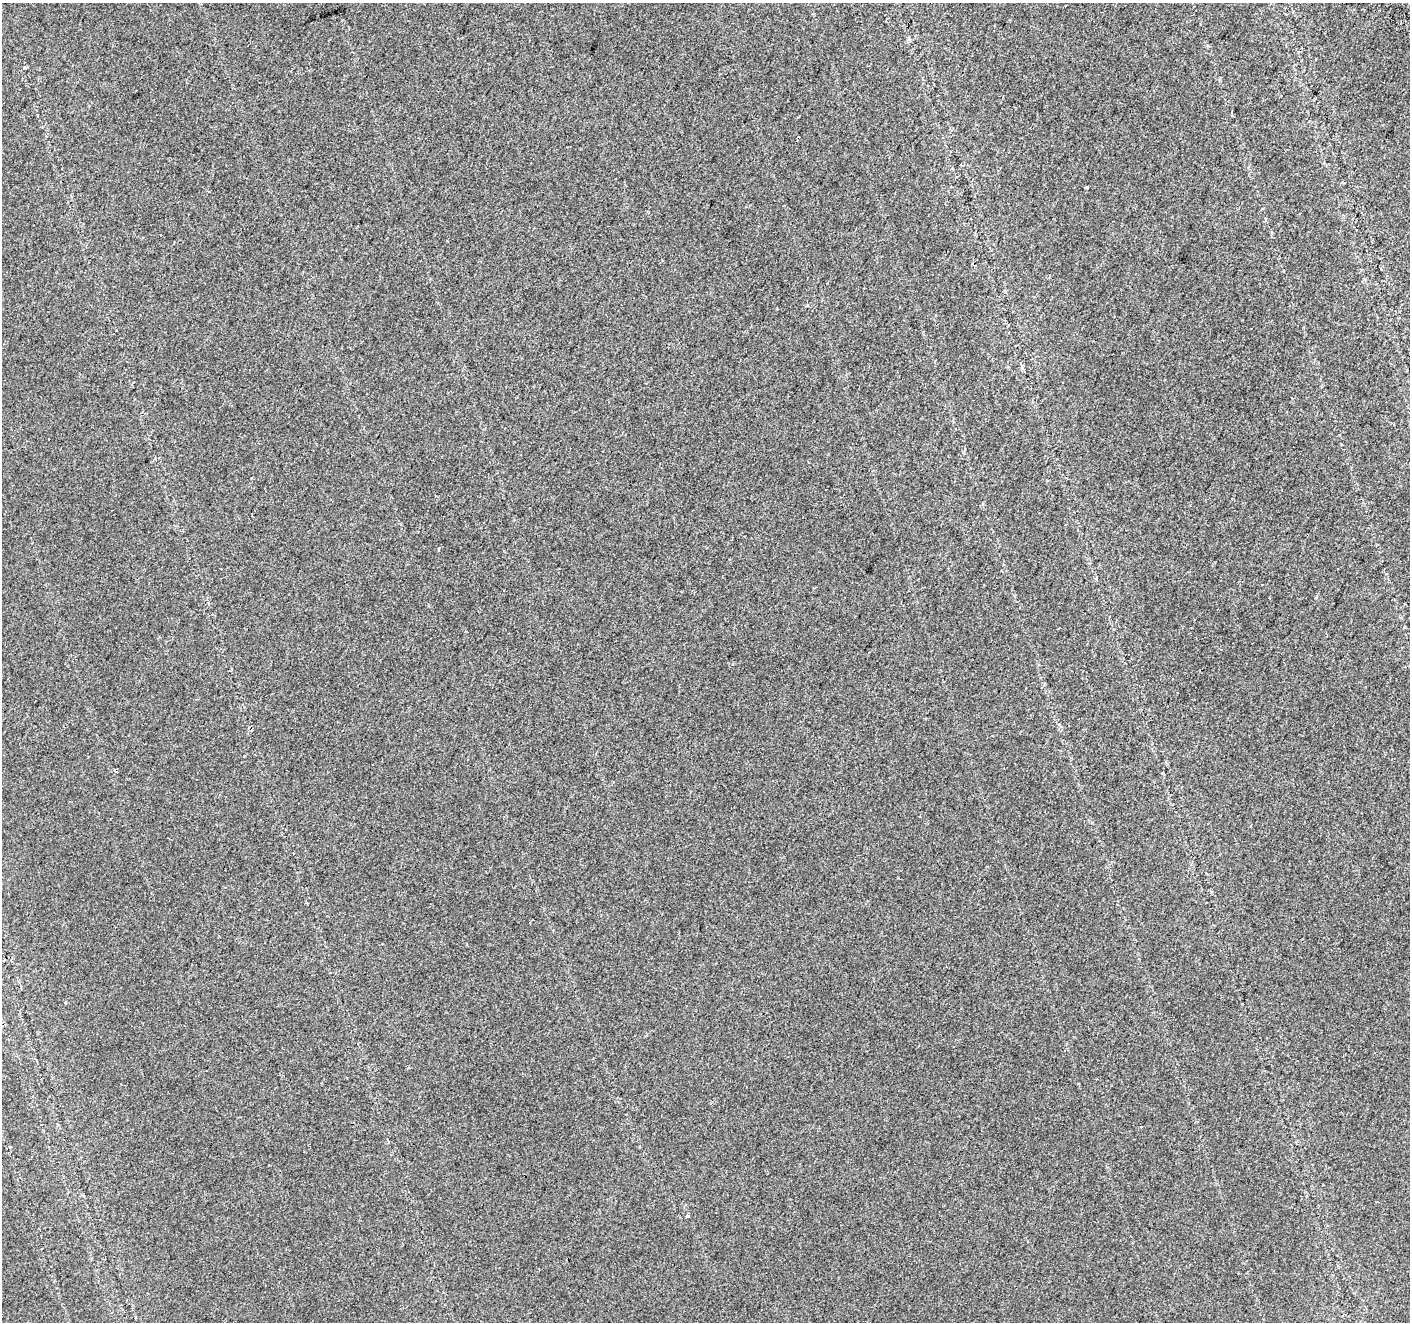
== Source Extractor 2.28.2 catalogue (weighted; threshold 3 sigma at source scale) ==
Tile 10 of 4 x 4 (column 2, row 3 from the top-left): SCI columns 1426-2833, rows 1566-2885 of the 5675 x 5835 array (HDU 1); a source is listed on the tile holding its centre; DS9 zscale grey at full resolution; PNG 1412 x 1324 px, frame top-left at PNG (2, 3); no overlay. Shown black and unused: <1% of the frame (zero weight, under 2 of 3 exposures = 2% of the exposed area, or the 3 px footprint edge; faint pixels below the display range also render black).
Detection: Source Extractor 2.28.2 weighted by HDU 2 'WHT'; one run over the whole footprint, this tile lists its part. Background 0.00739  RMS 0.0069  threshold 0.0312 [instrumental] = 3 sigma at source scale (4.5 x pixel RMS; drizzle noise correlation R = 1.50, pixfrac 1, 0.0396/0.0396 arcsec/px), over >= 5 px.
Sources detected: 7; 2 cosmic-ray / hot-pixel residue — not listed; the other 5 listed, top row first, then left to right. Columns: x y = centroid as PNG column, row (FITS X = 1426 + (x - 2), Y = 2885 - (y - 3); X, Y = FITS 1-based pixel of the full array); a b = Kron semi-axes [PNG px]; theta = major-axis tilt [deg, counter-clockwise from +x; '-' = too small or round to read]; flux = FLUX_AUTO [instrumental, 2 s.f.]
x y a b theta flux
24 68 5 3 - 0.88
1086 187 4 3 - 5.8
1316 598 5 3 - 0.89
65 1003 4 3 - 0.72
687 1216 5 3 - 0.77